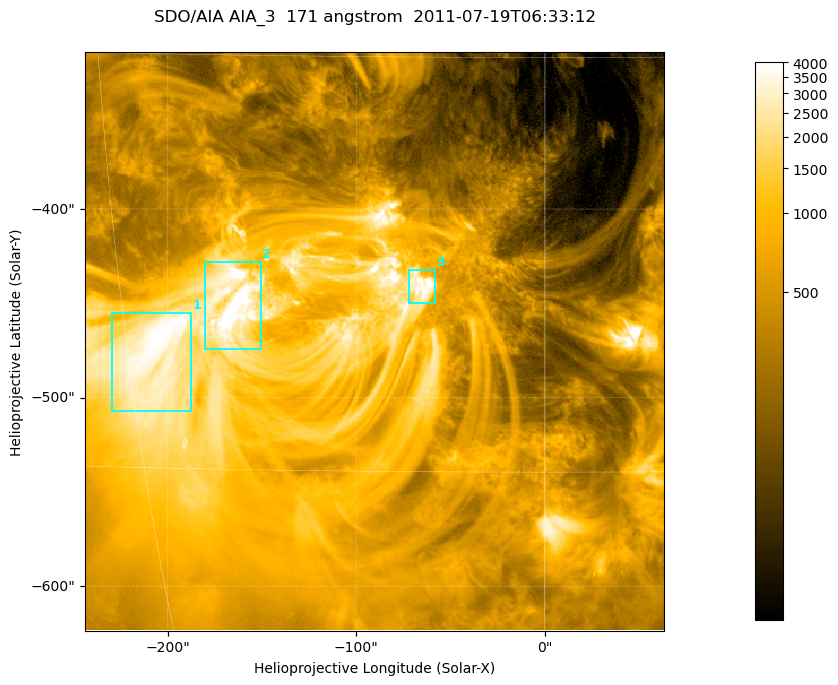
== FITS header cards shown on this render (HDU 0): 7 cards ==
TELESCOP= 'SDO/AIA '
INSTRUME= 'AIA_3   '
WAVELNTH=                  171
WAVEUNIT= 'angstrom'
DATE-OBS= '2011-07-19T06:33:12.34'
CTYPE1  = 'HPLN-TAN'
CTYPE2  = 'HPLT-TAN'

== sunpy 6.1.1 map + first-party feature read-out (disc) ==
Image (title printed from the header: SDO/AIA AIA_3  171 angstrom  2011-07-19T06:33:12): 512 x 512 px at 0.599 arcsec/px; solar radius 944 arcsec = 1575 px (partial field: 3.4% of the solar disc is inside the frame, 100% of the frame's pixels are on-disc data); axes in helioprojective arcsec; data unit not stated in the header (colour bar unlabelled)
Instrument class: DISC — disc imager (sunpy class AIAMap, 171 A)
Bright regions (active regions / flare kernels): reference = the on-disc median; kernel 5 px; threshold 5 sigma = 2117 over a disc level ~506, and >= 1.15x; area >= 262 px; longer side >= 6 px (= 3.6 arcsec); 3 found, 3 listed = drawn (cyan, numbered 1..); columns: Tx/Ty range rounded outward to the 2 arcsec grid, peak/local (2 s.f.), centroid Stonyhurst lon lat
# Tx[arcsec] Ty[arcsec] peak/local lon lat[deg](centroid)
1 -230..-188 -508..-454 9.3 -14 -26
2 -180..-150 -474..-428 10 -11 -24
3 -72..-58 -450..-432 9.2 -4 -23